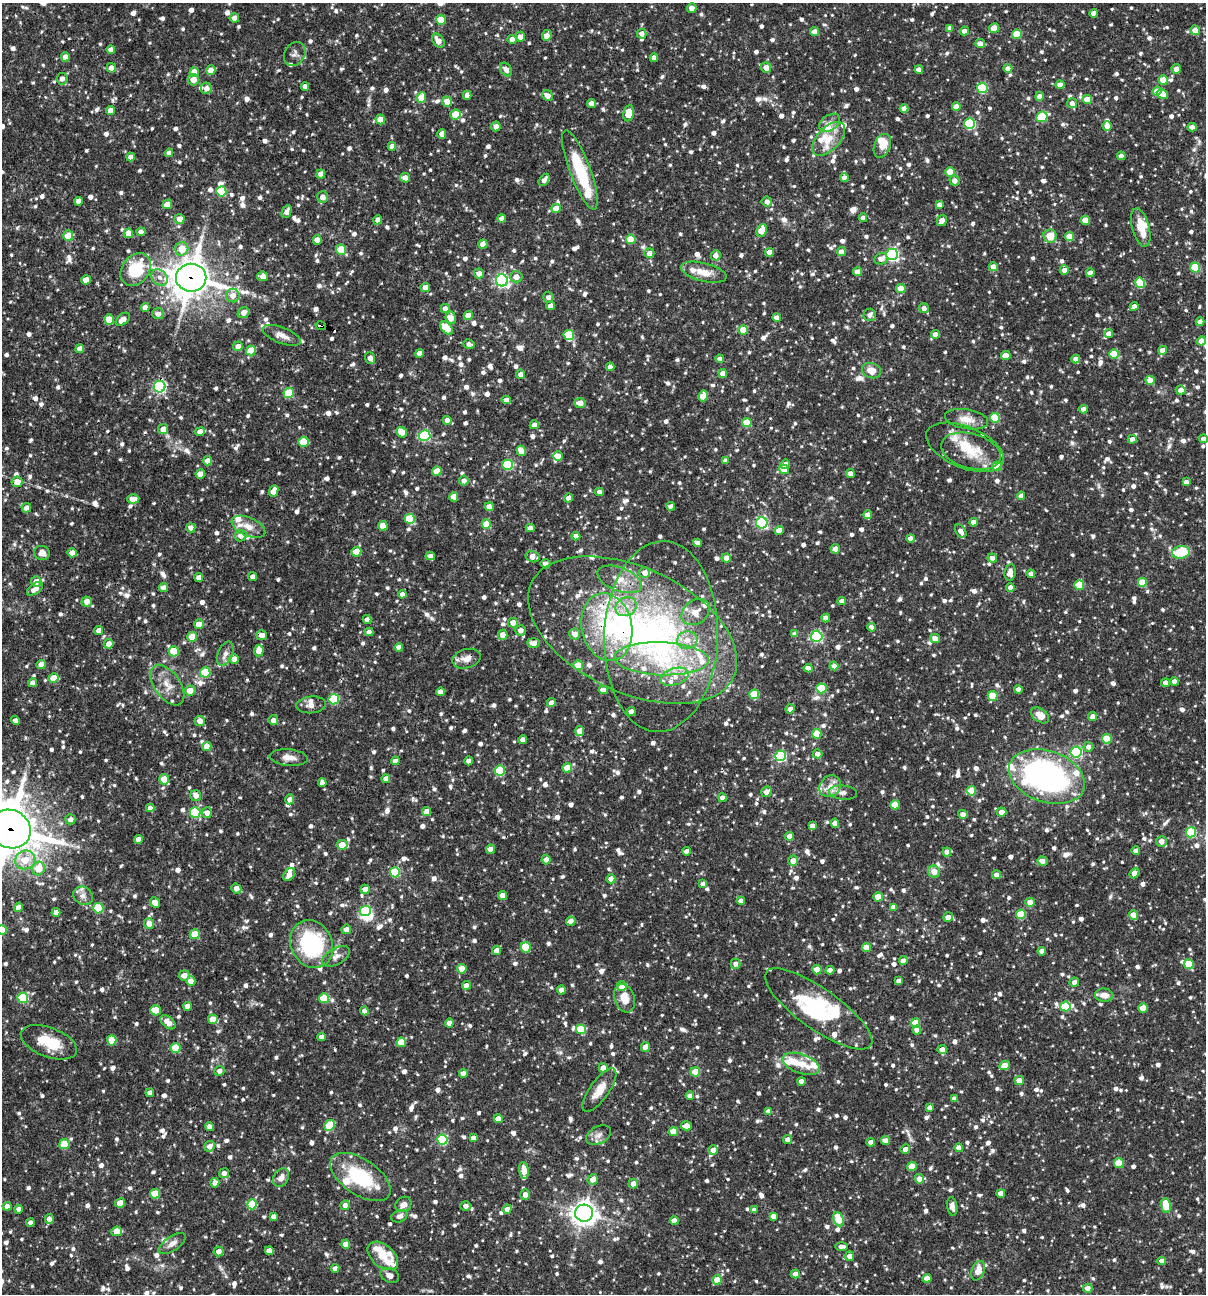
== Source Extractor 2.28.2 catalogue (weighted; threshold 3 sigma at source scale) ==
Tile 11 of 4 x 4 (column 3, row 3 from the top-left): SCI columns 2657-3860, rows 1293-2584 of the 5188 x 5168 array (HDU 1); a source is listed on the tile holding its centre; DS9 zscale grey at full resolution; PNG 1208 x 1296 px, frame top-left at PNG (2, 3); each listed source drawn as its Kron ellipse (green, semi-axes under 4 px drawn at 4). Shown black and unused: <1% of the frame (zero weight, under 3 of 4 exposures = <1% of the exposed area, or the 3 px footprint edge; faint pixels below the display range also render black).
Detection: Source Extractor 2.28.2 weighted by HDU 2 'WHT'; one run over the whole footprint, this tile lists its part. Background 0.0837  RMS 0.0038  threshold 0.0172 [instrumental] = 3 sigma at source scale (4.5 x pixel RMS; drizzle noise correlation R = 1.50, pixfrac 1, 0.05/0.05 arcsec/px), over >= 5 px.
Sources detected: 1554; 3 inside a brighter object's white glare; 2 cosmic-ray / hot-pixel residue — neither listed nor drawn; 50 inside a brighter listed object's ellipse — not listed separately; of the other 1499, all 500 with FLUX_AUTO >= 1.89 (the completeness limit of this list) listed and drawn (999 fainter detections not listed), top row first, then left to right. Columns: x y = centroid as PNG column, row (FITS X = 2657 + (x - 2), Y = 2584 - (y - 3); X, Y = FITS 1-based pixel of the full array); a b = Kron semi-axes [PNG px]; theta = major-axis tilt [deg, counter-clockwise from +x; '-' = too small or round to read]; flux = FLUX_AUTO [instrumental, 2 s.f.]
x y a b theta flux
692 8 5 4 - 3.3
1094 13 4 4 - 2.7
234 18 4 4 - 2.5
441 20 5 5 - 8.3
950 28 4 4 - 2.4
994 28 5 4 - 7.1
1195 30 5 4 - 4.2
964 31 4 4 - 2.6
814 32 4 4 - 3.3
642 34 5 5 - 2.4
1017 34 5 4 - 8.6
547 35 5 4 - 3.4
520 37 5 5 - 2.9
512 39 4 4 - 2.7
438 41 8 5 -55 3.7
980 44 5 4 - 2.9
111 50 4 4 - 2.6
295 54 12 10 58 1.9
65 57 4 4 - 3.4
654 58 4 4 - 2.1
766 67 5 5 - 3.3
111 68 5 4 - 3.2
1008 68 4 4 - 2.4
506 69 7 5 -56 2.4
1176 69 5 4 - 2.4
211 70 5 4 - 4
919 70 4 4 - 3
194 72 4 4 - 4.9
62 79 6 5 - 2
193 80 6 5 - 3.3
1163 80 4 4 - 7.6
1060 85 4 4 - 4.2
305 86 4 4 - 2.3
206 88 5 5 - 2.2
982 88 5 5 - 26
1157 91 4 4 - 4.9
1162 94 6 4 -32 5.8
467 95 4 4 - 3
547 96 6 5 - 3
1039 96 4 4 - 2.6
421 97 5 4 - 7.8
1087 100 5 4 - 8.2
447 101 5 5 - 3.7
591 103 4 4 - 2.7
1072 103 5 5 - 2
956 106 4 4 - 4.3
904 108 4 4 - 2.8
111 110 4 4 - 3.6
629 113 8 5 80 7
455 115 5 5 - 10
1042 117 6 5 - 21
380 119 5 5 - 6.4
830 123 11 7 36 2.3
970 124 5 5 - 33
496 126 5 4 - 2.3
1107 126 5 4 - 2.9
1192 127 4 4 - 3.4
442 134 4 4 - 3
829 139 21 11 46 6.9
392 146 4 4 - 2.8
882 146 12 8 69 6.3
169 153 4 4 - 2.4
1121 156 4 4 - 2.9
131 157 4 4 - 2.5
580 170 42 10 -69 22
950 172 4 4 - 9.7
321 174 4 4 - 3.3
405 178 5 4 - 3.3
844 178 4 4 - 2.5
544 180 7 4 53 2
954 181 5 5 - 2.7
221 191 5 5 - 17
322 197 5 5 - 2.9
79 201 4 4 - 2.7
767 202 5 5 - 2.3
167 204 5 4 - 3.6
939 205 4 4 - 2.3
556 208 4 4 - 6
287 212 6 4 63 2.2
863 218 4 4 - 1.9
180 219 5 5 - 3.9
502 219 4 4 - 2.5
378 220 4 4 - 2.3
1085 220 4 4 - 6
942 221 6 4 60 3.2
1141 228 20 8 -75 6.2
762 230 6 5 - 7.8
141 232 4 4 - 2.8
128 233 5 4 - 4.3
68 236 5 5 - 6.5
1050 236 7 6 - 6
1069 236 4 4 - 6.2
631 239 5 5 - 9.5
317 240 4 4 - 4.2
483 244 4 4 - 3.8
182 249 7 6 - 5.7
341 250 5 5 - 13
769 252 4 4 - 3.6
841 252 4 4 - 3.3
649 253 5 5 - 2.6
892 254 6 6 - 68
716 255 5 5 - 2.7
881 259 6 5 - 2.6
993 267 4 4 - 3.7
1195 267 5 5 - 14
136 269 18 13 54 16
1064 270 4 4 - 2
704 272 23 9 -14 5.5
858 272 4 4 - 3.1
1090 273 4 4 - 2.4
479 274 5 5 - 2.8
263 276 5 5 - 3.5
159 277 9 7 -43 1.9
516 277 6 5 - 2.9
191 278 15 14 - 750
86 280 5 4 - 4.5
502 280 6 6 - 75
1140 283 5 5 - 14
425 287 5 4 - 2.7
901 289 4 4 - 7.4
233 295 7 6 - 2.9
548 297 5 5 - 1.9
551 306 4 4 - 2.3
1134 306 4 4 - 2.4
145 307 4 4 - 2.5
924 308 5 5 - 2.3
445 309 4 4 - 2.5
244 313 6 5 - 2.6
158 314 6 5 - 2
870 315 6 6 - 2.2
468 316 4 4 - 5.1
777 317 4 4 - 2.5
451 318 6 5 - 4
109 319 5 5 - 8.5
123 319 8 5 39 2.6
1200 322 4 4 - 2.5
321 326 5 3 - 15
447 328 7 5 -47 11
743 330 4 4 - 6.1
935 334 4 4 - 3.1
1109 334 4 4 - 3.3
282 335 20 8 -21 3.4
569 335 5 5 - 23
1201 341 4 4 - 3
469 344 5 4 - 1.9
238 346 5 5 - 2.6
80 349 4 4 - 2.7
251 350 5 4 - 9.1
1163 350 4 4 - 4.1
419 353 4 4 - 2.6
1114 354 5 4 - 11
1006 356 5 4 - 3.4
370 358 6 5 - 2.6
720 359 4 4 - 2.7
1076 359 4 4 - 2.7
610 367 4 4 - 2.4
871 371 9 7 -19 4.5
723 373 4 4 - 4.1
521 374 4 4 - 2.2
1150 380 5 4 - 5.3
160 387 6 6 - 59
1181 390 5 4 - 2.7
289 393 5 5 - 18
703 396 5 4 - 5.8
506 400 4 4 - 3.1
580 403 6 5 - 4
1084 409 4 4 - 2.5
995 418 5 5 - 16
966 419 22 10 -9 5.2
447 420 4 4 - 2.6
747 422 5 4 - 9.3
534 425 4 4 - 2.8
163 429 5 5 - 3.3
200 432 5 4 - 3.1
402 432 6 5 - 5.5
424 435 6 5 - 39
1132 439 4 4 - 2.5
1203 439 4 4 - 2.3
303 442 5 5 - 13
965 447 41 20 -22 14
521 451 5 4 - 6
971 451 30 17 -15 11
558 456 5 4 - 3.7
207 461 5 4 - 2.8
725 461 4 4 - 2.6
785 464 5 4 - 3.7
508 465 5 5 - 23
997 466 5 4 - 7.6
784 469 5 4 - 4.5
437 471 5 4 - 5.8
200 474 5 4 - 3.5
850 474 4 4 - 2.8
464 480 5 5 - 2.1
17 482 5 5 - 3.7
1186 482 4 4 - 2.3
274 491 6 4 67 3.3
599 492 4 4 - 2
1021 496 4 4 - 2.9
454 497 4 4 - 5
569 498 4 4 - 2.6
133 499 6 4 4 4.1
671 506 4 4 - 2.6
489 507 4 4 - 3.4
26 508 5 4 - 2.4
868 515 4 4 - 4
410 519 5 5 - 16
973 522 4 4 - 2.6
762 523 6 5 - 51
486 524 5 4 - 7
383 526 4 4 - 5.7
248 527 18 9 -24 4
191 528 4 4 - 3.1
530 528 4 4 - 2.8
779 531 4 4 - 3.4
961 531 7 5 -55 2.4
241 536 6 5 - 2.5
576 536 4 4 - 2.7
910 538 4 4 - 2.6
697 543 4 4 - 2.1
835 549 5 4 - 2.6
356 552 5 4 - 7
1181 552 9 6 9 14
42 553 8 7 - 2.5
72 553 4 4 - 2.9
430 556 5 4 - 2
533 557 7 5 -15 3.2
726 558 4 4 - 2.8
992 558 5 4 - 2.3
545 564 5 5 - 2.3
1010 572 8 5 82 2.8
645 573 5 5 - 2.9
1031 574 4 4 - 2.1
199 577 4 4 - 2.6
253 577 4 4 - 2.5
620 579 23 11 -21 6.6
36 581 5 5 - 2.6
1142 582 5 5 - 11
1079 585 5 5 - 9.8
1010 587 4 4 - 2.4
164 588 4 4 - 3.6
35 589 9 5 37 3.3
402 594 4 4 - 2
87 601 5 5 - 2.9
842 601 4 4 - 2.2
626 607 11 9 31 4.1
695 612 15 11 37 4.9
826 618 4 4 - 2.8
367 620 4 4 - 2.1
513 623 5 5 - 3.1
199 624 5 4 - 5
607 627 34 25 -78 29
871 627 4 4 - 2.3
99 630 4 4 - 2.6
521 630 5 5 - 2.7
633 630 111 62 -25 150
369 632 4 4 - 2.2
575 634 5 5 - 2.7
795 634 4 4 - 2.7
262 635 5 5 - 3.1
503 635 5 4 - 3.8
661 636 95 57 88 120
817 636 6 5 - 49
192 637 5 4 - 7.4
935 639 5 4 - 3.2
687 640 10 8 14 4.3
533 643 6 4 -5 3
109 644 5 4 - 3
399 647 4 4 - 2.6
174 651 5 5 - 11
259 651 6 5 - 3.7
225 654 13 7 67 2.3
234 659 5 5 - 2.9
466 659 14 9 16 3.2
661 659 47 16 -2 27
41 665 5 4 - 3
578 665 5 4 - 9.9
834 666 4 4 - 2.5
808 668 4 4 - 3.3
205 672 5 5 - 16
675 677 14 8 17 4.1
54 678 5 5 - 6.1
1174 681 4 4 - 2.7
33 683 4 4 - 2.5
1166 683 4 4 - 2.7
167 685 23 13 -55 5.7
821 688 5 5 - 13
190 690 5 5 - 4.2
603 690 4 4 - 2.8
1018 690 4 4 - 2.9
440 692 4 4 - 2.6
754 694 5 5 - 15
993 696 5 5 - 13
334 699 5 5 - 23
551 703 4 4 - 2.5
311 705 15 8 5 2.3
790 709 4 4 - 2.8
631 711 4 4 - 2.9
1040 715 10 6 -36 4.3
1093 716 4 4 - 2.6
16 720 4 4 - 2
273 720 5 4 - 1.9
200 721 5 5 - 3
580 731 5 4 - 4.3
817 734 5 4 - 8
1107 739 5 4 - 8.7
523 740 4 4 - 2.5
207 746 4 4 - 5.5
1088 747 5 5 - 2.1
1076 752 5 5 - 39
817 754 5 4 - 2.6
781 756 5 5 - 40
289 757 19 8 -5 3.5
395 761 4 4 - 2.6
469 761 4 4 - 2.8
567 768 5 4 - 8.7
500 770 5 5 - 18
1047 777 39 25 -19 94
164 779 5 5 - 6.4
386 779 4 4 - 2.9
322 783 4 4 - 2.4
830 786 11 10 - 3.6
971 791 4 4 - 9.1
766 792 6 5 - 2.8
843 793 14 7 -6 2.2
196 796 6 5 - 2.8
722 798 4 4 - 2.7
290 799 5 4 - 2.1
895 805 5 4 - 7.4
150 808 4 4 - 2.2
195 812 5 5 - 24
426 812 4 4 - 4.3
1001 812 5 4 - 2.9
207 813 5 5 - 2.6
963 814 5 4 - 3
70 819 5 5 - 2.1
835 823 4 4 - 2.9
812 826 4 4 - 2.3
10 829 21 19 -29 1400
1191 832 5 5 - 26
790 836 4 4 - 2.6
138 839 4 4 - 2.7
1161 841 5 5 - 2.8
342 845 5 5 - 6.7
491 849 4 4 - 5
687 851 4 4 - 2.7
1136 851 4 4 - 2.5
947 852 4 4 - 2.9
25 860 10 9 - 6
546 860 5 4 - 2
793 861 5 5 - 3.2
1042 861 5 4 - 2.6
38 869 7 6 - 6.9
395 872 5 5 - 17
934 872 6 6 - 3.3
1134 873 5 4 - 3.1
289 874 7 5 55 3.3
997 875 4 4 - 2.9
611 879 4 4 - 3.1
703 884 4 4 - 2.1
236 888 5 4 - 2.2
365 889 5 4 - 3.1
83 896 10 8 -33 2.3
503 896 4 4 - 3.3
878 897 4 4 - 6.9
741 901 4 4 - 2.6
155 902 6 4 -49 3.8
1030 902 5 4 - 3.9
18 907 5 4 - 2.9
893 907 4 4 - 3
98 908 5 5 - 18
365 911 6 5 - 32
56 912 4 4 - 2.6
1021 914 5 4 - 15
1133 915 5 4 - 6.1
948 917 5 4 - 2.6
571 921 5 4 - 2.5
149 924 5 5 - 3.1
346 929 5 4 - 2.6
2 930 5 4 - 8.1
195 934 5 5 - 8.1
312 944 24 20 -62 40
526 947 5 5 - 14
866 948 4 4 - 4.9
497 951 4 4 - 3
1042 951 4 4 - 2.7
336 956 15 8 28 2.3
903 961 4 4 - 2.7
735 964 5 5 - 1.9
1189 964 5 5 - 12
462 969 5 4 - 6.4
817 970 4 4 - 7.1
830 970 4 4 - 3.2
184 975 5 5 - 2.7
191 981 4 4 - 4.1
899 981 4 4 - 2.3
1074 982 5 4 - 2.4
466 985 4 4 - 2.7
622 986 5 4 - 8.4
561 990 4 4 - 4
1104 995 9 6 -5 3.4
23 998 5 5 - 21
324 998 5 5 - 15
624 998 15 10 -71 5.5
187 1006 4 4 - 2.8
1065 1006 5 5 - 17
1143 1008 4 4 - 6.8
818 1009 64 20 -35 31
155 1010 5 5 - 9.7
364 1011 4 4 - 2.2
213 1019 5 4 - 6.7
168 1022 9 5 -42 4.1
449 1023 4 4 - 3.7
915 1023 4 4 - 8.4
581 1029 5 5 - 15
917 1030 4 4 - 3
322 1037 4 4 - 2.7
112 1040 5 4 - 7.9
49 1042 29 14 -21 12
401 1042 5 4 - 8.9
645 1047 5 4 - 4.4
176 1048 5 5 - 14
942 1049 4 4 - 2.7
801 1064 19 9 -20 5.4
1005 1065 5 4 - 5.3
603 1068 4 4 - 2.7
219 1071 5 4 - 1.9
695 1072 5 4 - 11
463 1073 4 4 - 2.7
1019 1080 5 4 - 3.6
801 1081 4 4 - 2.4
599 1090 26 9 54 5.4
150 1093 4 4 - 2.6
690 1096 4 4 - 3
954 1098 4 4 - 2
930 1108 4 4 - 2.5
768 1112 4 4 - 2.9
498 1119 4 4 - 2.9
329 1125 6 5 - 15
686 1126 5 4 - 4.7
210 1127 4 4 - 1.9
673 1131 4 4 - 5.8
599 1135 13 8 28 2.3
473 1138 4 4 - 2.7
788 1139 4 4 - 2.4
442 1140 5 5 - 26
885 1140 4 4 - 3.4
871 1142 4 4 - 2.4
64 1144 5 5 - 13
209 1146 6 5 - 2.8
959 1148 4 4 - 3.3
905 1149 5 4 - 2
713 1150 5 5 - 2.4
1119 1163 5 4 - 11
912 1166 5 4 - 7.9
524 1171 8 5 -82 4.3
224 1173 5 5 - 1.9
360 1177 34 18 -34 24
281 1178 10 7 58 2.5
593 1179 5 5 - 3
919 1179 4 4 - 3.5
215 1183 4 4 - 2.7
633 1183 5 4 - 2.7
1001 1193 4 4 - 2.5
155 1194 5 5 - 9.9
525 1194 5 4 - 2.4
120 1203 5 4 - 3.9
252 1204 5 5 - 18
403 1204 8 7 - 2.5
345 1205 5 4 - 2.3
7 1206 4 4 - 2.5
466 1206 5 5 - 2.1
952 1206 9 5 -81 1.9
1166 1206 7 4 -81 13
19 1209 4 4 - 2.1
507 1209 4 4 - 2.6
754 1210 4 4 - 2.5
584 1213 9 8 - 280
399 1216 8 6 21 1.9
773 1216 4 4 - 2.7
273 1217 4 4 - 2
49 1219 5 4 - 2.5
838 1219 7 5 -66 11
674 1221 4 4 - 3.3
30 1223 4 4 - 2.2
117 1231 5 4 - 6.4
172 1244 16 7 33 2.5
346 1244 4 4 - 4.6
842 1246 6 3 1 1.9
218 1251 5 5 - 2.9
269 1251 4 4 - 3.2
383 1256 18 11 -41 5.5
849 1256 5 5 - 2.7
1162 1261 4 4 - 2.3
335 1268 4 4 - 2.6
978 1271 10 6 70 4.1
795 1274 4 4 - 2.8
390 1275 9 7 -24 2.2
927 1278 4 4 - 3.9
717 1280 4 4 - 7.3
1088 1288 5 4 - 2.5
Overlapping masked pixels (flux is a lower limit): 6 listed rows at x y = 191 278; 321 326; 160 387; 607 627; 633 630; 10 829
Isophote crosses this tile's border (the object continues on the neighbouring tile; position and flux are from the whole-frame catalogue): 4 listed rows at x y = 1195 30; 1203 439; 10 829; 2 930